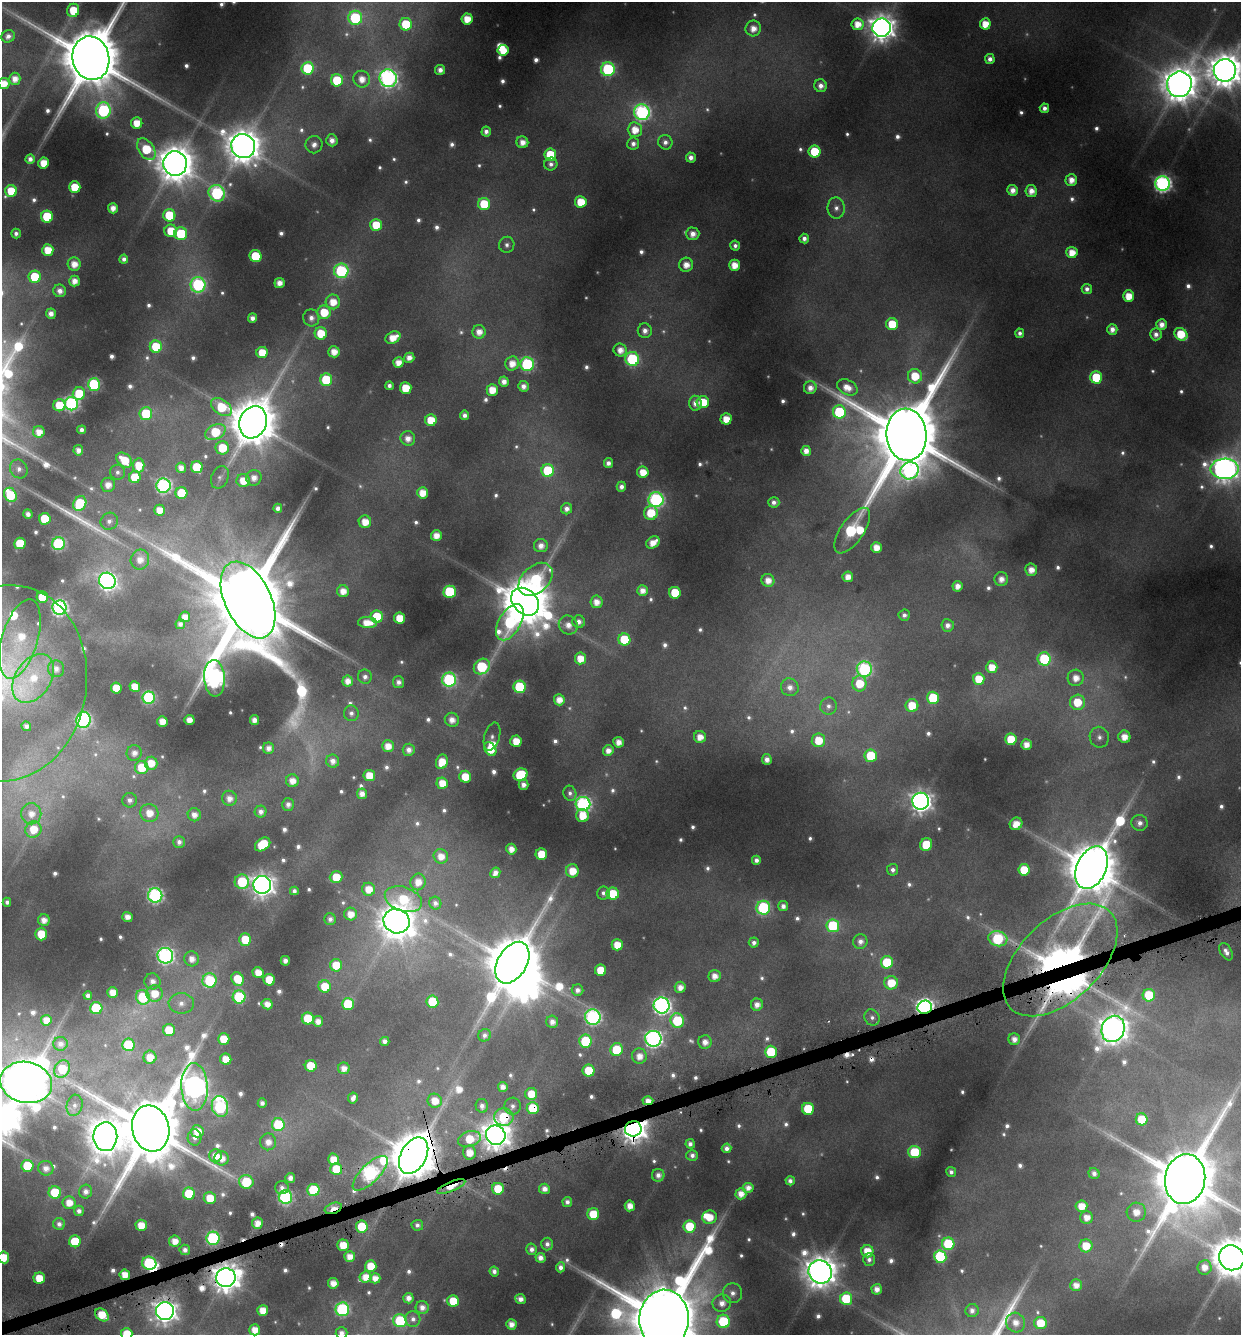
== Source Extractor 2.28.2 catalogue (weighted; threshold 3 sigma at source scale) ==
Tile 7 of 4 x 4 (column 3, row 2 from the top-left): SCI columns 2605-3843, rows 2671-4003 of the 5150 x 5376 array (HDU 1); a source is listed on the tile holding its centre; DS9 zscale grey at full resolution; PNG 1243 x 1337 px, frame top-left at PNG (2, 2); each listed source drawn as its Kron ellipse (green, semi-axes under 4 px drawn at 4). Shown black and unused: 1% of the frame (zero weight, under 4 of 8 exposures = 2% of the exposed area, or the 3 px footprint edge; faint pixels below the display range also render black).
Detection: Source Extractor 2.28.2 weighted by HDU 2 'WHT'; one run over the whole footprint, this tile lists its part. Background 0.0967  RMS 0.01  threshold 0.0408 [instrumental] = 3 sigma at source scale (4.09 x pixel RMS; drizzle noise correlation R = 1.36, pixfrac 0.8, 0.0396/0.0396 arcsec/px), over >= 5 px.
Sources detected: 752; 60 too faint to see at this stretch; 7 inside a brighter object's white glare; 7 cosmic-ray / hot-pixel residue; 1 long thin detection or spike segment (spike, bleed or trail) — neither listed nor drawn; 8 inside a brighter listed object's ellipse — not listed separately; of the other 669, all 500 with FLUX_AUTO >= 4.84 (the completeness limit of this list) listed and drawn (169 fainter detections not listed), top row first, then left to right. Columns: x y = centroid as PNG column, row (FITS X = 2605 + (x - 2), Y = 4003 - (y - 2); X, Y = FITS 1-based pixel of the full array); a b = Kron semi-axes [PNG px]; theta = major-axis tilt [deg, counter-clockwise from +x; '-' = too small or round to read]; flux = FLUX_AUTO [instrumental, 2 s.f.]
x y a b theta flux
73 10 7 6 - 31
355 18 7 7 - 110
467 19 5 5 - 19
406 24 6 6 - 46
857 24 6 6 - 17
985 24 5 5 - 21
753 28 8 7 - 13
882 28 9 9 - 1400
8 36 7 6 - 6.3
503 50 5 5 - 22
91 58 22 18 -77 13000
990 59 5 5 - 7.1
308 68 6 6 - 89
608 69 7 7 - 170
440 70 5 5 - 9.1
1225 70 11 11 - 2900
388 78 9 8 - 460
15 79 6 6 - 12
362 79 8 8 - 14
337 80 6 6 - 51
4 83 6 5 - 16
1179 84 13 12 - 3000
821 86 6 6 - 8.2
1044 108 5 4 - 6.5
103 111 8 7 - 180
642 112 8 7 - 300
137 123 5 5 - 21
635 130 7 7 - 20
486 132 5 4 - 6.5
332 140 6 5 - 8.6
522 142 6 6 - 11
665 142 7 7 - 6.5
633 144 6 6 - 6.1
314 145 9 8 - 8
243 146 12 11 - 2700
146 149 12 7 -58 53
814 151 6 6 - 49
550 155 6 6 - 50
691 157 5 5 - 7.5
30 159 5 4 - 7
44 163 5 5 - 22
175 163 12 11 - 3100
551 164 6 6 - 5.3
1071 180 6 6 - 13
1163 184 7 7 - 400
75 187 6 5 - 32
1013 190 5 5 - 10
11 191 6 6 - 30
1031 191 6 5 - 12
217 193 9 7 -49 190
581 202 6 6 - 29
484 204 6 6 - 49
113 208 5 5 - 11
836 208 10 8 -88 7.1
169 215 6 6 - 58
47 217 6 6 - 63
376 225 6 5 - 29
171 231 6 6 - 28
16 233 5 4 - 5.1
181 234 6 6 - 68
693 234 6 6 - 11
804 239 5 4 - 6.6
507 245 8 7 - 5.3
735 246 5 5 - 5
48 250 6 5 - 24
1072 252 5 5 - 18
255 256 6 6 - 52
124 259 4 4 - 5.5
74 264 6 6 - 15
686 265 7 7 - 14
734 265 5 5 - 17
341 271 7 7 - 160
35 277 6 6 - 49
74 281 5 5 - 12
279 283 5 5 - 11
198 285 7 7 - 200
1087 289 5 5 - 5.8
60 291 6 6 - 8.8
1129 296 5 5 - 22
333 302 7 7 - 20
324 312 7 6 - 34
51 314 5 5 - 8.8
252 318 5 4 - 7.3
311 318 8 8 - 8.4
892 324 6 6 - 34
1162 324 5 5 - 9.6
1112 329 5 5 - 9.3
645 331 7 7 - 8.3
479 332 6 6 - 12
321 333 6 6 - 33
1020 333 4 4 - 5
1156 334 6 6 - 7
1181 334 7 6 - 43
393 338 8 5 27 19
156 347 6 6 - 46
620 350 7 6 - 12
262 352 5 5 - 26
334 352 5 5 - 14
409 358 5 5 - 9.7
632 359 7 7 - 140
398 363 5 5 - 14
512 363 7 6 - 16
527 364 7 7 - 170
915 376 7 7 - 32
1096 377 6 6 - 56
326 380 6 6 - 65
504 381 5 5 - 9.1
94 385 6 6 - 140
389 386 4 4 - 4.9
523 386 5 5 - 8.2
847 387 11 7 -26 16
406 388 6 6 - 32
810 388 6 6 - 11
492 390 5 5 - 20
79 393 6 6 - 39
703 402 6 6 - 33
695 403 7 6 - 9.8
71 404 6 6 - 250
59 405 6 6 - 32
221 407 12 7 -34 55
839 412 6 6 - 83
146 414 6 6 - 61
465 415 4 4 - 6.1
726 419 5 5 - 19
431 420 6 5 - 28
253 422 16 13 70 5500
82 430 4 4 - 5.2
39 432 6 6 - 14
215 432 11 7 25 54
906 435 26 20 -85 18000
408 438 7 7 - 11
222 448 6 6 - 39
78 450 5 5 - 8.4
806 451 5 5 - 11
124 460 9 6 -42 29
608 463 5 4 - 7.3
139 466 7 5 83 26
197 467 6 6 - 45
181 468 5 5 - 10
19 469 10 8 -60 6.2
1225 469 14 10 1 1200
548 470 6 6 - 71
910 471 9 8 - 270
118 472 7 7 - 4.8
643 472 5 5 - 20
135 477 6 6 - 33
220 477 12 8 66 5
254 478 8 7 - 11
243 481 7 6 - 21
108 485 7 7 - 12
163 486 7 7 - 280
621 487 5 4 - 6.5
181 493 6 6 - 46
422 493 5 5 - 19
10 495 7 6 - 64
656 500 7 7 - 250
774 502 5 5 - 5.9
80 503 7 6 - 68
278 508 4 4 - 6.5
567 509 5 5 - 7.4
160 510 5 5 - 15
651 513 7 7 - 35
28 514 5 4 - 7.1
45 519 6 6 - 46
109 521 9 8 - 6.8
365 522 6 6 - 19
852 531 26 11 55 130
436 535 5 5 - 14
20 543 5 5 - 42
653 543 7 5 36 16
58 544 6 6 - 160
541 546 7 6 - 10
876 547 5 5 - 15
140 560 10 9 - 13
1031 570 6 6 - 13
848 577 5 5 - 13
536 579 20 13 43 93
1001 579 7 7 - 11
768 580 6 6 - 13
107 581 8 8 - 450
957 586 5 5 - 9.9
642 590 5 5 - 10
343 591 6 6 - 14
450 592 6 6 - 89
675 593 6 5 - 39
42 597 6 5 - 35
248 600 41 23 -64 22000
525 602 16 12 -46 6000
596 602 6 6 - 12
59 608 7 7 - 320
904 615 5 5 - 5.2
185 617 5 5 - 13
377 617 6 6 - 50
399 618 5 5 - 24
510 622 20 11 60 120
579 622 6 6 - 7.4
367 623 9 5 -4 20
180 624 5 4 - 5.8
568 625 10 9 - 11
948 625 6 6 - 7
20 639 41 18 74 39
624 639 6 6 - 52
580 658 6 5 - 19
1044 659 6 6 - 81
482 667 8 7 - 90
992 667 6 5 - 19
56 669 8 8 - 7.9
864 669 8 7 - 190
365 677 7 7 - 5.8
33 678 27 18 57 47
214 678 18 10 -87 570
1076 678 8 8 - 15
979 679 6 6 - 28
449 680 7 7 - 180
348 681 5 5 - 12
398 682 6 5 - 6.3
6 683 98 80 81 330
859 683 8 7 - 32
135 687 5 5 - 19
520 687 6 6 - 88
790 687 9 8 - 9.5
116 688 5 5 - 25
149 698 6 6 - 140
933 698 6 6 - 62
559 700 5 5 - 14
1077 702 7 7 - 35
912 705 6 6 - 33
828 706 8 8 - 6.1
351 713 8 7 - 5.5
83 720 8 7 - 290
189 720 5 5 - 12
254 720 5 4 - 8.7
452 720 7 7 - 12
162 721 5 5 - 15
26 726 5 4 - 6.4
492 737 14 7 74 5
700 737 6 6 - 15
1099 737 10 9 - 7.6
1124 737 6 6 - 16
1011 739 6 5 - 37
818 740 7 6 - 29
516 741 5 5 - 21
618 742 5 5 - 12
1026 744 5 5 - 12
388 746 6 6 - 15
268 748 5 5 - 7.9
490 749 7 5 -58 25
409 750 6 6 - 8.3
608 751 5 5 - 11
134 753 8 7 - 8.9
871 756 6 6 - 54
767 759 5 5 - 9.2
333 761 6 6 - 8.5
442 762 7 6 - 22
151 763 6 6 - 21
142 768 6 6 - 36
369 775 5 5 - 25
521 775 7 6 - 67
465 777 6 6 - 27
292 781 6 6 - 13
442 783 6 5 - 20
523 785 5 5 - 7.9
570 793 7 6 - 4.8
362 794 5 5 - 10
229 798 8 7 - 10
130 800 7 7 - 7
921 801 8 8 - 850
288 804 6 6 - 6.4
583 804 7 7 - 290
261 812 6 6 - 6.8
149 813 9 9 - 19
31 814 10 10 - 15
194 815 6 6 - 10
582 816 6 6 - 24
1140 823 8 8 - 7.6
1016 824 6 6 - 16
33 829 8 8 - 27
179 842 6 5 - 6.2
263 844 8 6 37 47
926 845 6 6 - 37
511 849 5 5 - 12
541 854 6 5 - 33
441 856 7 7 - 14
756 860 4 4 - 6.4
1092 868 22 14 65 7000
893 870 6 5 - 5.5
1024 870 6 6 - 37
572 871 6 6 - 23
495 873 5 5 - 8
336 877 6 6 - 29
242 882 7 7 - 64
418 882 8 7 - 15
262 885 9 9 - 980
369 889 6 6 - 19
294 891 4 4 - 5.1
603 893 6 6 - 5
613 894 6 6 - 37
155 895 7 7 - 290
403 899 19 12 -19 53
7 902 4 4 - 4.9
435 903 6 6 - 6
783 906 5 5 - 7.2
763 908 7 7 - 150
350 914 6 6 - 15
127 917 5 5 - 11
330 919 6 5 - 6.1
44 920 6 5 - 11
396 921 13 12 - 2600
833 926 6 6 - 86
41 934 6 6 - 34
998 939 9 7 -14 110
245 940 6 6 - 37
860 941 7 7 - 8
754 943 5 5 - 5.5
617 945 5 5 - 22
1226 952 9 5 -60 6.5
165 956 8 7 - 360
192 959 7 7 - 11
1060 960 69 40 44 520
285 961 5 4 - 7.7
887 962 6 6 - 60
512 963 23 14 59 7300
336 965 6 6 - 27
601 970 5 5 - 33
258 972 5 5 - 17
715 976 6 6 - 12
238 979 7 6 - 34
210 980 7 7 - 90
269 980 6 5 - 35
152 981 8 8 - 8.7
891 983 7 6 - 28
325 986 6 6 - 28
680 987 5 5 - 12
577 990 6 5 - 6.7
113 992 5 5 - 15
154 993 8 8 - 24
88 995 4 4 - 5.9
1149 995 6 6 - 50
143 997 7 7 - 76
239 997 6 6 - 110
432 1001 6 6 - 41
181 1003 12 10 1 11
267 1004 5 5 - 12
348 1004 6 6 - 57
662 1005 8 8 - 470
757 1005 6 6 - 9.4
925 1007 7 6 - 470
96 1008 6 6 - 72
593 1017 8 7 - 280
872 1017 8 7 - 5
308 1018 6 6 - 49
46 1020 5 5 - 15
318 1021 5 5 - 11
677 1021 7 6 - 84
552 1022 6 6 - 8.7
1113 1029 13 11 68 2000
169 1030 6 6 - 29
484 1035 6 6 - 5.4
224 1039 6 6 - 27
653 1039 8 8 - 420
1014 1039 6 5 - 9.8
385 1041 4 4 - 6.6
585 1041 6 6 - 75
705 1042 6 6 - 11
60 1044 7 7 - 6.3
128 1045 6 6 - 57
617 1050 6 6 - 57
771 1052 6 6 - 52
639 1056 7 7 - 14
150 1057 6 6 - 19
226 1059 6 5 - 22
311 1066 6 6 - 40
344 1068 6 6 - 11
62 1069 9 7 53 37
589 1071 6 6 - 41
26 1082 26 20 -12 5500
195 1087 24 13 -87 1000
503 1087 5 5 - 8.7
531 1094 6 6 - 24
353 1098 5 5 - 6.9
435 1101 7 7 - 18
648 1101 5 4 - 11
262 1103 4 4 - 5.9
75 1105 11 8 76 6.5
220 1106 10 8 -75 180
482 1106 7 6 - 6.7
512 1106 8 8 - 5.4
533 1108 6 6 - 46
808 1109 6 6 - 53
504 1117 9 9 - 64
1142 1119 6 6 - 32
278 1125 6 6 - 72
151 1129 23 18 -75 14000
633 1129 8 7 - 1400
197 1131 6 6 - 20
496 1135 10 9 - 1800
105 1137 14 12 -89 2800
195 1138 8 7 - 6
469 1139 12 7 17 37
268 1142 8 8 - 12
690 1144 5 4 - 6.5
727 1148 5 5 - 7.2
914 1152 6 6 - 53
469 1153 7 6 - 17
692 1155 6 5 - 6.5
215 1156 6 6 - 16
414 1156 19 12 60 5600
222 1158 7 7 - 13
333 1159 6 5 - 19
27 1166 6 6 - 58
46 1168 8 7 - 9.3
336 1169 6 6 - 44
951 1172 5 5 - 4.9
370 1173 23 9 45 350
1094 1173 6 5 - 6.2
658 1175 6 6 - 7.7
290 1178 5 5 - 8.9
1185 1179 25 20 80 14000
790 1181 4 4 - 5.4
246 1182 7 7 - 53
451 1187 15 5 22 25
282 1188 7 6 - 5.9
748 1188 5 5 - 9.7
498 1189 6 6 - 36
544 1189 5 5 - 8.6
313 1190 6 6 - 72
55 1192 6 6 - 49
86 1192 7 6 - 7.5
189 1194 6 6 - 55
741 1194 5 5 - 13
285 1197 7 6 - 210
210 1198 6 6 - 27
567 1202 5 5 - 5.9
69 1203 6 6 - 16
630 1206 5 5 - 14
1081 1206 6 5 - 19
333 1208 9 5 19 23
79 1211 5 5 - 6.1
1136 1212 9 9 - 18
593 1214 6 6 - 34
710 1217 7 7 - 21
1087 1217 6 6 - 13
257 1223 5 5 - 14
59 1224 6 6 - 6.3
141 1225 5 5 - 20
417 1225 6 5 - 4.9
362 1226 6 6 - 42
690 1226 6 6 - 40
213 1238 6 6 - 170
75 1241 6 6 - 48
175 1241 5 5 - 14
547 1244 6 6 - 6
948 1244 6 6 - 72
343 1245 5 5 - 23
1086 1246 6 6 - 28
531 1249 6 5 - 6.3
185 1250 5 5 - 7.1
867 1251 6 6 - 22
4 1257 6 5 - 22
350 1257 5 5 - 14
940 1257 6 6 - 110
540 1258 5 5 - 8.8
1232 1258 13 12 - 3900
869 1259 6 6 - 5.3
149 1263 7 6 - 150
371 1266 6 5 - 25
560 1267 5 4 - 6.8
1204 1267 7 7 - 14
494 1271 5 4 - 5.9
820 1272 12 11 - 2300
125 1275 5 5 - 17
366 1277 6 5 - 17
39 1278 5 5 - 27
226 1278 9 9 - 1800
375 1278 5 5 - 12
333 1283 5 5 - 13
1076 1285 6 6 - 11
877 1289 5 5 - 10
733 1293 10 9 - 8.9
408 1298 5 5 - 10
521 1299 5 5 - 8.1
846 1299 6 6 - 63
453 1301 6 5 - 30
722 1303 9 8 - 12
422 1307 7 6 - 8.7
342 1309 7 7 - 190
165 1311 9 9 - 1000
263 1311 5 5 - 19
972 1311 7 6 - 6.4
102 1315 7 5 -39 27
413 1319 8 7 - 5.9
664 1319 29 24 88 21000
400 1321 7 6 - 88
723 1321 7 6 - 82
1016 1322 10 9 - 14
1040 1323 6 6 - 32
511 1324 5 5 - 11
255 1330 5 5 - 16
342 1333 6 6 - 6.7
127 1334 6 5 - 27
Overlapping masked pixels (flux is a lower limit): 16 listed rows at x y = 1060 960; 925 1007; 648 1101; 533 1108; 504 1117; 633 1129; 496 1135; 414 1156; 370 1173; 451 1187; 498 1189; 333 1208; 149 1263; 125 1275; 226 1278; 165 1311
Isophote crosses this tile's border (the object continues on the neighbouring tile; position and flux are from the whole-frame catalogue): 14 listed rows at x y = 8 36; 91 58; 1225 70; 4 83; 1225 469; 6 683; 26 1082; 1185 1179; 4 1257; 1232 1258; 664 1319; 255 1330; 342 1333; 127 1334